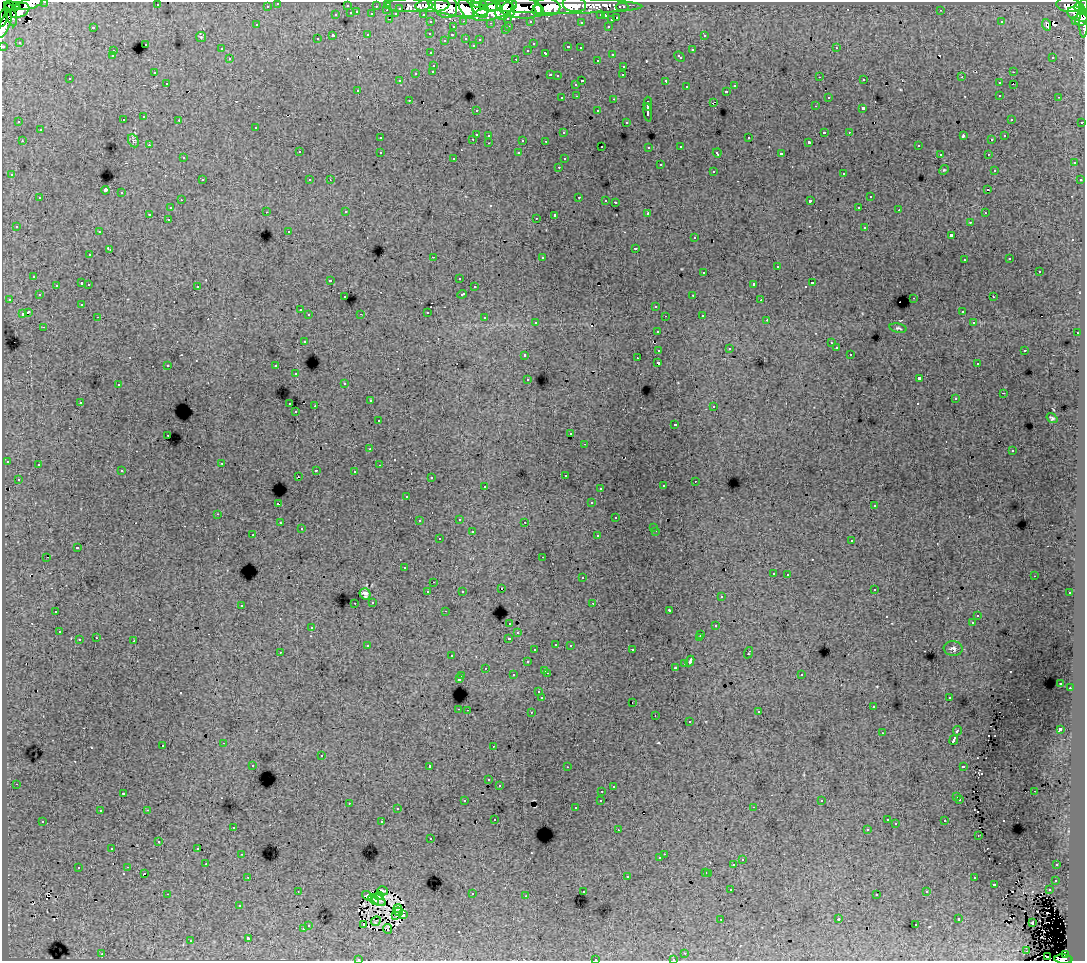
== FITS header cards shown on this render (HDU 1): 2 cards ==
NAXIS1  =                 1083
NAXIS2  =                  959

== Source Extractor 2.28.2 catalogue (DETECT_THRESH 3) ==
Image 1083 x 959 px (HDU 1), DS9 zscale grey, 1 PNG px = 1 image px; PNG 1087 x 963 px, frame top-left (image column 1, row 959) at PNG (2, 2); each listed source drawn as its Kron ellipse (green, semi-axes under 4 px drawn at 4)
Background 149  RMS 1.1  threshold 3.31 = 3 sigma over >= 5 px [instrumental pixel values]
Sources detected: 566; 8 with non-positive FLUX_AUTO (blend fragments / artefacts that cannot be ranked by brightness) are neither listed nor drawn; of the other 558, the 500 brightest by FLUX_AUTO listed and drawn (58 fainter detections omitted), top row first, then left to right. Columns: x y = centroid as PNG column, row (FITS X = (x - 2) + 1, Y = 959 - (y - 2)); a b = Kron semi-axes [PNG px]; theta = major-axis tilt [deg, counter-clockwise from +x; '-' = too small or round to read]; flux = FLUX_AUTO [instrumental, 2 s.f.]
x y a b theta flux
45 2 3 2 - 4000
278 3 3 3 - 2900
29 4 15 5 13 86000
388 4 3 3 - 5800
157 5 3 2 - 120
409 5 24 6 1 39000
479 5 14 7 -66 110000
574 5 12 7 -9 89000
1069 5 13 7 -7 140000
12 6 8 3 -15 7900
16 6 3 3 - 9700
267 6 3 3 - 2300
347 6 3 3 - 1200
376 6 3 2 - 1400
432 6 17 6 2 200000
446 6 12 11 - 160000
490 6 11 5 -8 87000
557 6 85 8 -1 360000
1084 6 7 3 84 87000
459 7 30 9 -7 420000
519 7 23 11 -10 400000
547 7 13 9 -1 280000
622 7 6 3 0 4300
400 8 3 3 - 1300
504 8 12 7 68 140000
1080 8 5 4 - 97000
466 9 11 6 -60 160000
20 10 10 6 25 110000
387 10 3 2 - 380
508 10 7 6 - 87000
941 10 3 2 - 180
495 11 23 8 19 250000
538 11 6 5 - 120000
357 12 3 2 - 450
351 13 3 3 - 1100
11 14 12 5 -71 54000
372 14 3 3 - 1300
396 14 4 3 - 1200
423 14 3 2 - 2500
1079 14 12 7 -16 160000
336 15 3 3 - 570
601 15 3 3 - 2200
606 15 3 2 - 76
3 17 9 3 76 31000
508 18 3 3 - 1500
617 18 3 3 - 810
390 19 3 2 - 490
1081 19 6 6 - 61000
611 20 3 3 - 470
1076 20 3 3 - 7900
464 21 3 2 - 530
530 21 3 3 - 1900
431 22 3 3 - 2700
581 22 3 3 - 180
1001 22 3 3 - 130
491 23 3 2 - 110
1084 23 14 3 89 30000
5 24 15 5 70 190000
257 25 3 3 - 180
1046 25 6 3 -70 370
509 26 3 2 - 560
608 26 3 3 - 550
93 27 3 3 - 880
453 27 3 3 - 540
505 30 3 3 - 230
430 33 3 3 - 300
368 35 3 3 - 840
452 35 3 2 - 310
704 35 3 3 - 370
333 36 3 3 - 2200
201 37 5 5 - 110
466 38 3 3 - 550
317 39 3 3 - 250
480 39 3 3 - 220
444 40 3 2 - 88
19 42 3 3 - 100
145 44 3 3 - 420
533 44 3 3 - 200
473 45 3 3 - 230
3 46 3 3 - 6000
568 47 3 3 - 600
580 48 3 3 - 300
836 48 3 2 - 420
221 49 3 3 - 280
528 50 3 3 - 270
692 50 3 3 - 700
113 51 3 3 - 480
431 53 3 3 - 310
546 53 3 3 - 570
612 54 3 3 - 450
112 56 3 3 - 240
679 57 6 3 -42 600
1053 57 3 2 - 280
230 59 3 3 - 450
516 59 3 2 - 750
597 60 3 3 - 300
434 65 3 3 - 470
624 66 3 3 - 440
433 71 3 3 - 420
154 72 3 2 - 200
1013 72 3 2 - 440
416 73 3 3 - 750
550 75 3 2 - 690
623 75 3 2 - 150
557 76 3 3 - 240
820 77 3 2 - 160
962 77 3 2 - 92
70 79 3 3 - 250
864 80 3 2 - 330
400 81 3 3 - 220
582 81 3 2 - 910
666 81 4 3 - 1600
167 83 3 2 - 260
999 83 3 3 - 440
576 84 3 3 - 370
1013 84 3 2 - 130
735 86 3 3 - 420
687 87 3 3 - 410
358 90 3 2 - 260
726 91 3 3 - 530
1000 95 3 3 - 520
577 96 3 2 - 340
828 97 3 3 - 380
1059 97 3 2 - 270
562 98 3 3 - 330
614 99 3 2 - 630
409 100 3 2 - 230
713 102 4 2 - 390
648 104 7 3 88 3600
815 106 3 2 - 250
863 108 3 3 - 1800
476 110 3 2 - 210
598 111 3 3 - 380
648 112 9 3 -84 3400
144 117 3 3 - 400
1011 119 3 3 - 280
123 120 3 3 - 450
179 120 3 2 - 300
19 122 3 2 - 150
626 122 3 3 - 280
1082 122 3 3 - 1100
256 127 3 3 - 320
40 130 3 3 - 560
824 132 3 3 - 1300
849 132 2 2 - 290
564 133 3 3 - 230
476 134 3 3 - 1300
489 135 3 3 - 420
963 136 4 2 - 830
1005 136 3 3 - 320
380 138 3 3 - 340
749 138 3 3 - 520
473 139 3 2 - 560
523 140 3 3 - 1100
992 140 3 2 - 92
22 141 3 2 - 410
133 141 7 5 -62 160
546 141 3 2 - 100
809 142 3 3 - 130
489 143 3 2 - 260
149 145 3 2 - 310
918 145 3 3 - 360
602 146 3 3 - 230
681 146 3 3 - 380
649 147 3 3 - 310
299 152 3 3 - 450
380 152 3 3 - 430
519 153 3 3 - 410
717 153 4 3 - 270
781 154 4 3 - 3000
940 154 3 2 - 170
988 154 3 2 - 360
183 158 3 3 - 380
454 158 3 3 - 280
564 159 3 3 - 220
1074 163 3 3 - 380
660 165 3 3 - 680
559 167 3 2 - 350
944 170 5 4 - 87
994 170 3 3 - 220
713 171 3 3 - 540
844 173 3 3 - 550
12 175 3 3 - 330
202 180 3 3 - 460
310 180 3 3 - 270
330 180 3 2 - 80
1080 180 3 3 - 280
105 190 4 4 - 4400
988 190 3 3 - 280
121 193 3 3 - 630
579 197 3 2 - 620
870 197 3 3 - 540
40 198 3 3 - 640
181 200 3 2 - 240
606 200 3 2 - 300
810 201 4 3 - 1600
615 202 3 3 - 1100
859 207 3 2 - 280
170 208 3 3 - 490
899 210 3 2 - 270
266 212 3 2 - 250
346 212 3 2 - 270
648 213 4 3 - 92
985 213 3 2 - 260
150 214 3 3 - 1800
555 215 4 3 - 2700
536 218 3 2 - 120
168 219 3 2 - 360
970 222 3 3 - 300
16 226 3 3 - 260
865 227 3 3 - 720
289 231 3 3 - 210
99 232 3 2 - 320
951 235 3 3 - 1500
695 238 3 3 - 330
635 248 3 3 - 1100
110 250 4 3 - 1100
90 255 3 3 - 340
433 257 3 2 - 1100
542 257 3 3 - 590
1010 259 3 3 - 210
964 260 3 2 - 250
777 267 3 3 - 980
1039 271 3 3 - 960
704 272 3 3 - 720
34 276 3 3 - 440
459 278 3 3 - 210
330 280 3 3 - 190
82 283 3 3 - 1000
812 283 3 3 - 900
89 284 3 2 - 440
754 284 4 3 - 2700
56 285 3 3 - 340
197 286 3 3 - 410
474 287 3 3 - 360
462 294 5 3 - 710
39 295 3 3 - 290
693 295 3 2 - 340
345 297 3 3 - 290
993 297 3 3 - 330
914 298 3 2 - 600
9 299 3 2 - 300
761 300 3 2 - 110
82 304 3 3 - 200
656 306 3 3 - 590
300 310 3 3 - 270
962 311 3 3 - 350
28 312 4 3 - 2400
427 312 3 3 - 1000
22 314 4 3 - 960
361 314 3 2 - 97
309 315 3 3 - 440
702 315 3 2 - 400
665 316 3 2 - 80
98 317 3 2 - 280
485 318 3 3 - 890
767 320 3 2 - 230
536 322 3 3 - 330
973 323 3 3 - 140
44 327 3 2 - 290
898 328 9 4 -10 150
658 331 3 3 - 370
1077 333 3 2 - 460
304 341 3 3 - 370
831 343 3 3 - 130
836 348 3 3 - 400
729 349 3 3 - 130
659 350 4 3 - 1400
1025 350 3 3 - 620
850 354 3 2 - 250
525 355 3 3 - 520
637 358 3 2 - 95
658 363 4 3 - 2500
977 364 3 2 - 250
168 365 3 3 - 560
276 366 3 3 - 610
296 374 3 3 - 290
919 378 4 3 - 3600
528 379 3 3 - 310
345 383 3 3 - 260
118 385 3 3 - 400
1003 393 3 2 - 190
955 399 3 3 - 170
370 401 3 2 - 500
80 402 3 2 - 330
290 404 3 2 - 570
315 406 3 2 - 850
714 406 3 3 - 340
296 412 3 3 - 210
1052 418 6 4 -35 140
378 421 3 3 - 310
675 424 3 3 - 180
571 434 3 3 - 300
168 435 3 2 - 290
585 444 3 2 - 190
370 449 3 3 - 300
1012 451 3 3 - 260
7 461 3 3 - 330
222 463 3 3 - 340
38 465 3 3 - 390
379 465 3 2 - 110
316 470 3 2 - 520
122 471 3 3 - 460
354 471 3 2 - 220
565 475 3 3 - 300
298 476 2 2 - 120
431 478 3 3 - 290
18 479 3 3 - 240
695 481 3 2 - 190
485 486 3 2 - 390
663 486 3 3 - 510
600 488 3 3 - 270
407 496 3 3 - 170
591 503 3 3 - 290
278 504 3 3 - 1400
874 506 3 3 - 310
218 514 3 2 - 520
616 518 3 3 - 490
459 519 3 3 - 640
419 521 3 3 - 200
525 522 2 2 - 160
280 523 3 3 - 290
654 527 3 3 - 220
301 529 3 3 - 240
656 531 3 2 - 480
472 532 3 3 - 820
253 535 3 2 - 250
598 536 3 3 - 480
439 539 3 3 - 430
852 541 3 3 - 470
77 548 3 3 - 1300
47 557 3 2 - 380
543 557 3 2 - 180
404 568 3 3 - 270
773 573 3 3 - 330
788 574 3 2 - 370
1034 576 2 2 - 78
582 578 3 3 - 560
433 582 2 2 - 76
501 589 3 3 - 250
874 589 3 3 - 430
462 591 3 3 - 280
428 592 3 3 - 640
1070 593 3 3 - 340
365 594 6 5 - 280
721 597 3 3 - 300
373 602 3 3 - 390
355 603 3 2 - 310
593 603 3 2 - 120
241 605 3 3 - 480
669 610 3 2 - 86
56 611 3 3 - 420
445 611 3 2 - 360
978 615 3 3 - 200
510 623 3 3 - 460
972 623 3 3 - 170
716 626 3 3 - 890
312 627 3 3 - 500
59 632 3 3 - 450
518 633 3 3 - 290
700 634 3 2 - 77
699 637 4 3 - 110
96 638 3 3 - 430
509 638 4 3 - 1000
79 640 3 3 - 800
134 641 3 3 - 910
556 644 3 3 - 370
570 645 3 3 - 440
368 646 4 3 - 550
953 648 9 7 -8 250
535 650 3 3 - 390
632 650 3 2 - 330
280 652 3 2 - 100
748 653 6 3 69 980
452 656 3 2 - 210
690 661 5 3 - 220
527 662 3 3 - 570
685 663 3 2 - 390
485 668 3 3 - 310
676 668 3 3 - 290
545 670 3 3 - 440
547 673 3 2 - 660
801 674 3 3 - 380
513 675 3 3 - 440
462 676 3 2 - 380
459 679 4 3 - 1700
1061 683 3 3 - 180
1070 688 3 2 - 290
539 692 3 3 - 440
542 698 3 3 - 2500
949 698 3 2 - 250
632 702 2 2 - 180
873 707 3 2 - 250
459 709 3 2 - 680
467 710 2 2 - 400
531 712 3 2 - 460
759 712 3 2 - 82
655 715 3 2 - 210
689 722 3 3 - 610
1060 729 4 3 - 3500
957 731 5 3 - 1400
882 733 3 2 - 140
954 740 5 3 - 4400
224 743 3 2 - 450
163 745 3 3 - 520
493 746 3 2 - 89
321 756 3 3 - 920
253 765 3 2 - 280
430 766 3 3 - 4700
963 766 4 3 - 1000
567 767 3 2 - 200
489 780 3 3 - 220
16 784 3 2 - 310
499 785 3 3 - 270
613 787 3 3 - 220
602 791 3 2 - 350
1034 791 3 2 - 270
123 793 3 3 - 250
957 797 3 3 - 720
960 799 3 3 - 270
601 800 3 3 - 350
465 801 3 3 - 350
822 801 3 3 - 160
349 803 3 2 - 490
753 807 3 2 - 410
575 808 3 3 - 250
397 809 3 3 - 320
147 810 3 2 - 570
100 811 3 3 - 280
495 819 3 3 - 310
887 820 3 3 - 240
43 821 3 3 - 330
945 821 3 3 - 450
382 822 3 3 - 1100
896 824 3 3 - 97
233 827 3 3 - 300
867 829 3 3 - 220
618 830 3 2 - 170
978 835 3 2 - 110
431 839 3 3 - 300
159 842 3 3 - 260
112 848 3 3 - 160
198 848 3 2 - 130
242 854 3 2 - 270
664 854 2 2 - 290
660 858 3 3 - 250
742 860 3 3 - 480
206 864 2 2 - 230
734 865 3 3 - 1300
1057 865 3 3 - 320
128 867 3 2 - 320
78 868 3 3 - 570
706 872 3 2 - 540
144 873 3 2 - 220
709 873 4 3 - 510
627 876 3 3 - 890
248 877 3 2 - 270
974 878 3 3 - 500
1056 880 3 3 - 370
994 884 3 3 - 900
731 890 3 2 - 180
1049 890 3 3 - 360
298 891 3 2 - 81
383 891 5 3 - 76
583 891 3 3 - 330
927 892 3 3 - 280
167 894 3 2 - 1100
472 894 3 2 - 490
877 894 3 3 - 250
367 896 6 4 -36 190
379 896 4 3 - 160
526 896 3 2 - 160
374 899 6 3 -41 150
378 900 8 5 -36 200
239 906 3 3 - 170
398 909 4 3 - 160
398 912 4 2 - 120
396 915 3 2 - 150
403 915 3 3 - 100
721 919 3 2 - 89
839 919 3 2 - 92
959 919 3 3 - 610
376 921 5 2 - 110
1033 922 3 3 - 79
308 925 3 3 - 390
364 925 4 2 - 220
916 925 3 3 - 340
303 929 3 3 - 580
388 929 5 2 - 110
248 938 3 3 - 2400
191 941 3 3 - 150
1027 951 3 2 - 84
685 953 3 2 - 220
102 954 3 2 - 660
1065 955 4 3 - 52000
1047 956 3 2 - 460
595 959 3 2 - 470
673 959 3 2 - 230
1063 959 9 4 -3 100000
358 960 3 2 - 81
At the frame edge (FLAGS 8, measured only in part): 13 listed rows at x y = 45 2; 278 3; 29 4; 1084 6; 3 17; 1081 19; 1084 23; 5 24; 3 46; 595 959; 673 959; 1063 959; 358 960
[58 fainter detections neither listed nor drawn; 8 non-positive-flux detections neither listed nor drawn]